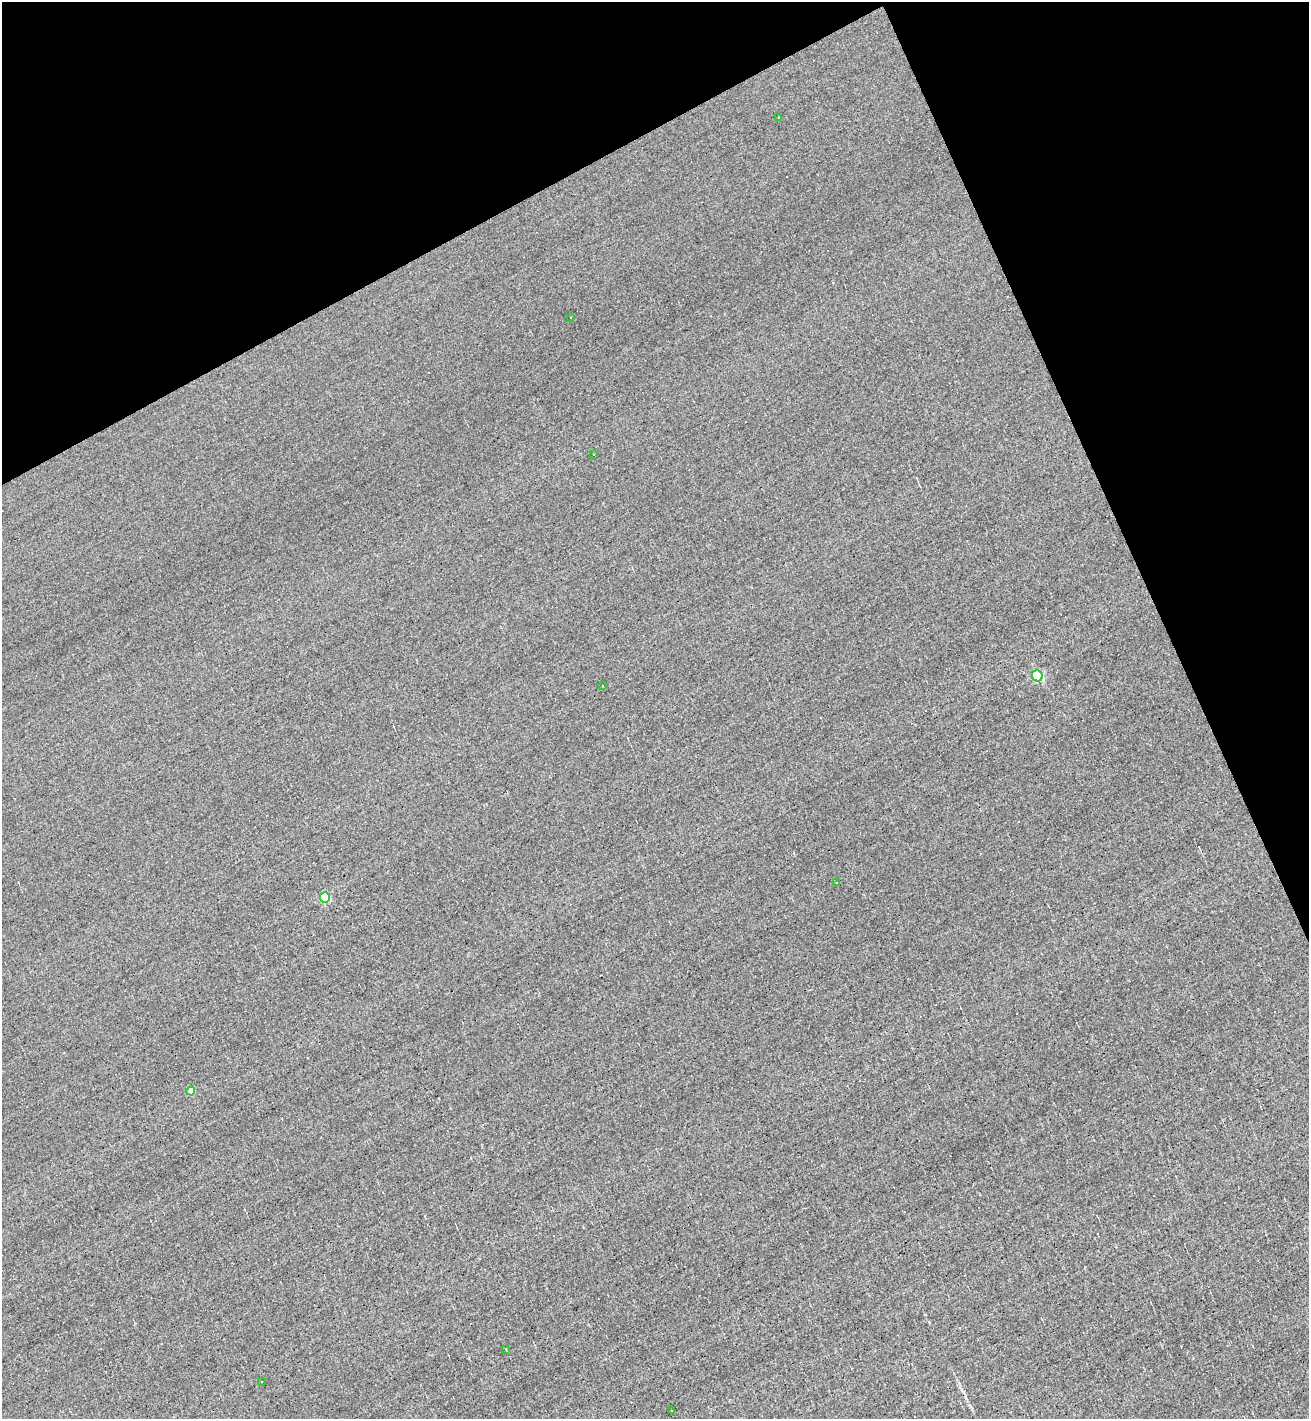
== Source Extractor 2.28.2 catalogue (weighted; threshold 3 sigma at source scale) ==
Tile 3 of 4 x 4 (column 3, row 1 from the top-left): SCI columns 2894-4200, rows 4251-5667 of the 5651 x 5667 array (HDU 1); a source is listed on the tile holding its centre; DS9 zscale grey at full resolution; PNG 1311 x 1421 px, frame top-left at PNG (2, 2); each listed source drawn as its Kron ellipse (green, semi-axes under 4 px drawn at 4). Shown black and unused: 22% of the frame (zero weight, under 3 of 5 exposures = <1% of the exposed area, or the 3 px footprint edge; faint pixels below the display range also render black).
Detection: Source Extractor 2.28.2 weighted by HDU 2 'WHT'; one run over the whole footprint, this tile lists its part. Background -0.00605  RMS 0.044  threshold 0.198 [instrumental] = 3 sigma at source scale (4.5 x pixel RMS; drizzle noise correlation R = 1.50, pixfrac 1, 0.05/0.05 arcsec/px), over >= 5 px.
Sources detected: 14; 3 cosmic-ray / hot-pixel residue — neither listed nor drawn; the other 11 listed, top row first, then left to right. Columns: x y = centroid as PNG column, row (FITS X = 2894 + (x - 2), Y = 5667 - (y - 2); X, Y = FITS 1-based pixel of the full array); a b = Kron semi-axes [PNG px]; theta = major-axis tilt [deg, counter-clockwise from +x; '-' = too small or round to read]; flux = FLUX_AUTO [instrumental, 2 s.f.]
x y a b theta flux
779 117 2 2 - 3.2
570 317 2 2 - 3.2
593 455 2 2 - 4
1037 676 5 5 - 390
603 686 3 2 - 6.1
836 882 3 3 - 12
325 898 5 5 - 240
191 1091 4 4 - 48
506 1349 3 3 - 3.8
261 1382 2 2 - 4.3
672 1410 3 2 - 2.9
Unlisted compact peaks at least as high as the median listed source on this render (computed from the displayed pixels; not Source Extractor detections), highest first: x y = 959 1383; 929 1322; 971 1407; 469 1358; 583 1227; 471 1158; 1042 1319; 603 503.